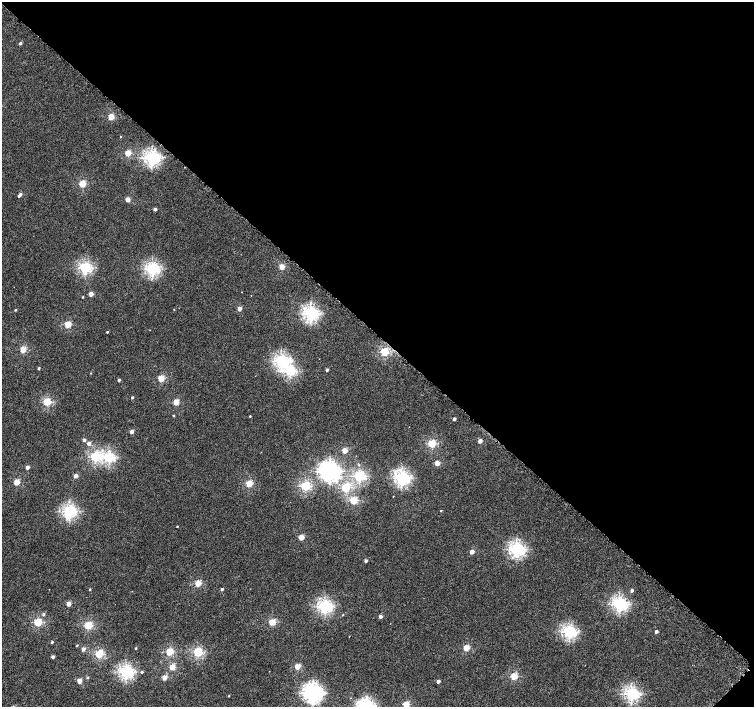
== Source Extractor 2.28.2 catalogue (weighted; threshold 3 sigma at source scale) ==
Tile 8 of 4 x 4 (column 4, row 2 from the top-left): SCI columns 4533-6035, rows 3070-4479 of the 6052 x 6055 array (HDU 1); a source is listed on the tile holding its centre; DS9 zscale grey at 2 x 2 block average (1 PNG px = mean of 2 x 2 image px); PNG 756 x 709 px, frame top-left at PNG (2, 2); no overlay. Shown black and unused: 47% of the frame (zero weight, under 4 of 8 exposures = <1% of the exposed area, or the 3 px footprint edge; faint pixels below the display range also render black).
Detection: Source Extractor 2.28.2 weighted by HDU 2 'WHT'; one run over the whole footprint, this tile lists its part. Background 4.05e-04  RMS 0.0014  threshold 0.00554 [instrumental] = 3 sigma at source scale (4.09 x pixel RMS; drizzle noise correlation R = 1.36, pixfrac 0.8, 0.0396/0.0396 arcsec/px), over >= 5 px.
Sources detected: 99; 1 inside a brighter object's white glare — not listed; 1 inside a brighter listed object's ellipse — not listed separately; the other 97 listed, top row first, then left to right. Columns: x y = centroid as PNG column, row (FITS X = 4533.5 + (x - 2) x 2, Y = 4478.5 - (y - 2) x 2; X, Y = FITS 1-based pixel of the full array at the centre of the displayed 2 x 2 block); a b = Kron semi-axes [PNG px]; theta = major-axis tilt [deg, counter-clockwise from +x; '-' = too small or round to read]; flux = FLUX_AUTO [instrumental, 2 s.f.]
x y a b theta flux
20 43 2 2 - 0.6
111 117 3 3 - 6.9
121 136 2 2 - 0.14
128 153 3 2 - 6.3
152 158 4 4 - 49
82 184 3 3 - 9.9
20 194 3 2 - 0.88
128 199 3 2 - 3.5
155 209 2 2 - 1.3
282 266 3 2 - 6.3
85 268 3 3 - 31
152 269 4 3 - 40
91 294 2 2 - 3
83 297 2 2 - 0.22
174 309 2 2 - 0.11
239 309 2 2 - 2.7
15 310 2 2 - 0.31
311 313 4 4 - 50
68 324 3 3 - 8.7
107 332 2 2 - 0.3
23 349 3 2 - 7.4
385 352 3 3 - 13
281 361 4 4 - 38
39 368 2 2 - 0.46
327 370 2 2 - 0.76
290 371 3 3 - 25
161 378 3 2 - 7.7
119 380 2 2 - 0.65
132 397 2 2 - 0.54
47 402 3 3 - 12
176 402 3 2 - 6.3
173 415 2 2 - 0.27
250 416 2 2 - 0.22
454 419 2 2 - 1.2
132 432 2 2 - 1.6
84 440 2 2 - 0.97
480 441 2 2 - 2
89 443 2 2 - 1.4
432 444 3 3 - 13
345 450 3 2 - 5
95 456 3 3 - 21
109 457 3 3 - 26
437 463 3 2 - 3.5
27 467 2 2 - 1.8
330 471 6 5 - 95
76 476 2 2 - 1.8
359 476 3 3 - 28
402 478 4 4 - 49
17 482 3 2 - 5.9
249 484 3 3 - 8.9
305 486 3 3 - 19
345 487 3 3 - 15
354 500 3 3 - 11
441 510 2 2 - 0.2
69 511 4 3 - 36
177 526 2 2 - 0.22
301 537 3 2 - 4.5
516 549 4 3 - 46
472 552 3 2 - 2.5
366 561 2 2 - 1.1
198 583 3 2 - 7
90 589 2 2 - 0.34
222 589 2 2 - 0.73
632 590 2 2 - 0.8
69 604 2 2 - 3.7
619 604 4 3 - 45
325 606 4 3 - 40
43 614 3 2 - 0.57
342 615 2 2 - 0.15
380 616 2 2 - 1.2
38 622 3 3 - 13
272 622 3 3 - 8.4
88 625 3 3 - 13
569 631 4 3 - 37
656 631 2 2 - 1.2
52 642 2 2 - 0.44
77 645 2 2 - 0.25
136 648 2 2 - 0.25
466 648 3 3 - 7.7
83 649 2 2 - 1.6
169 652 3 3 - 11
198 652 3 3 - 19
99 654 3 3 - 14
53 657 2 2 - 1.2
297 666 3 2 - 5.6
172 667 3 2 - 5.7
126 672 4 3 - 41
142 672 2 2 - 0.44
514 676 3 3 - 9.4
88 677 2 2 - 0.32
164 677 3 2 - 3.6
79 681 2 2 - 3.7
438 681 2 2 - 1.4
313 693 5 5 - 85
631 693 4 3 - 38
229 696 2 2 - 0.17
406 704 3 3 - 7.1
Isophote crosses this tile's border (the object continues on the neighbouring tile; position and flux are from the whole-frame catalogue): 1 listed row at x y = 406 704